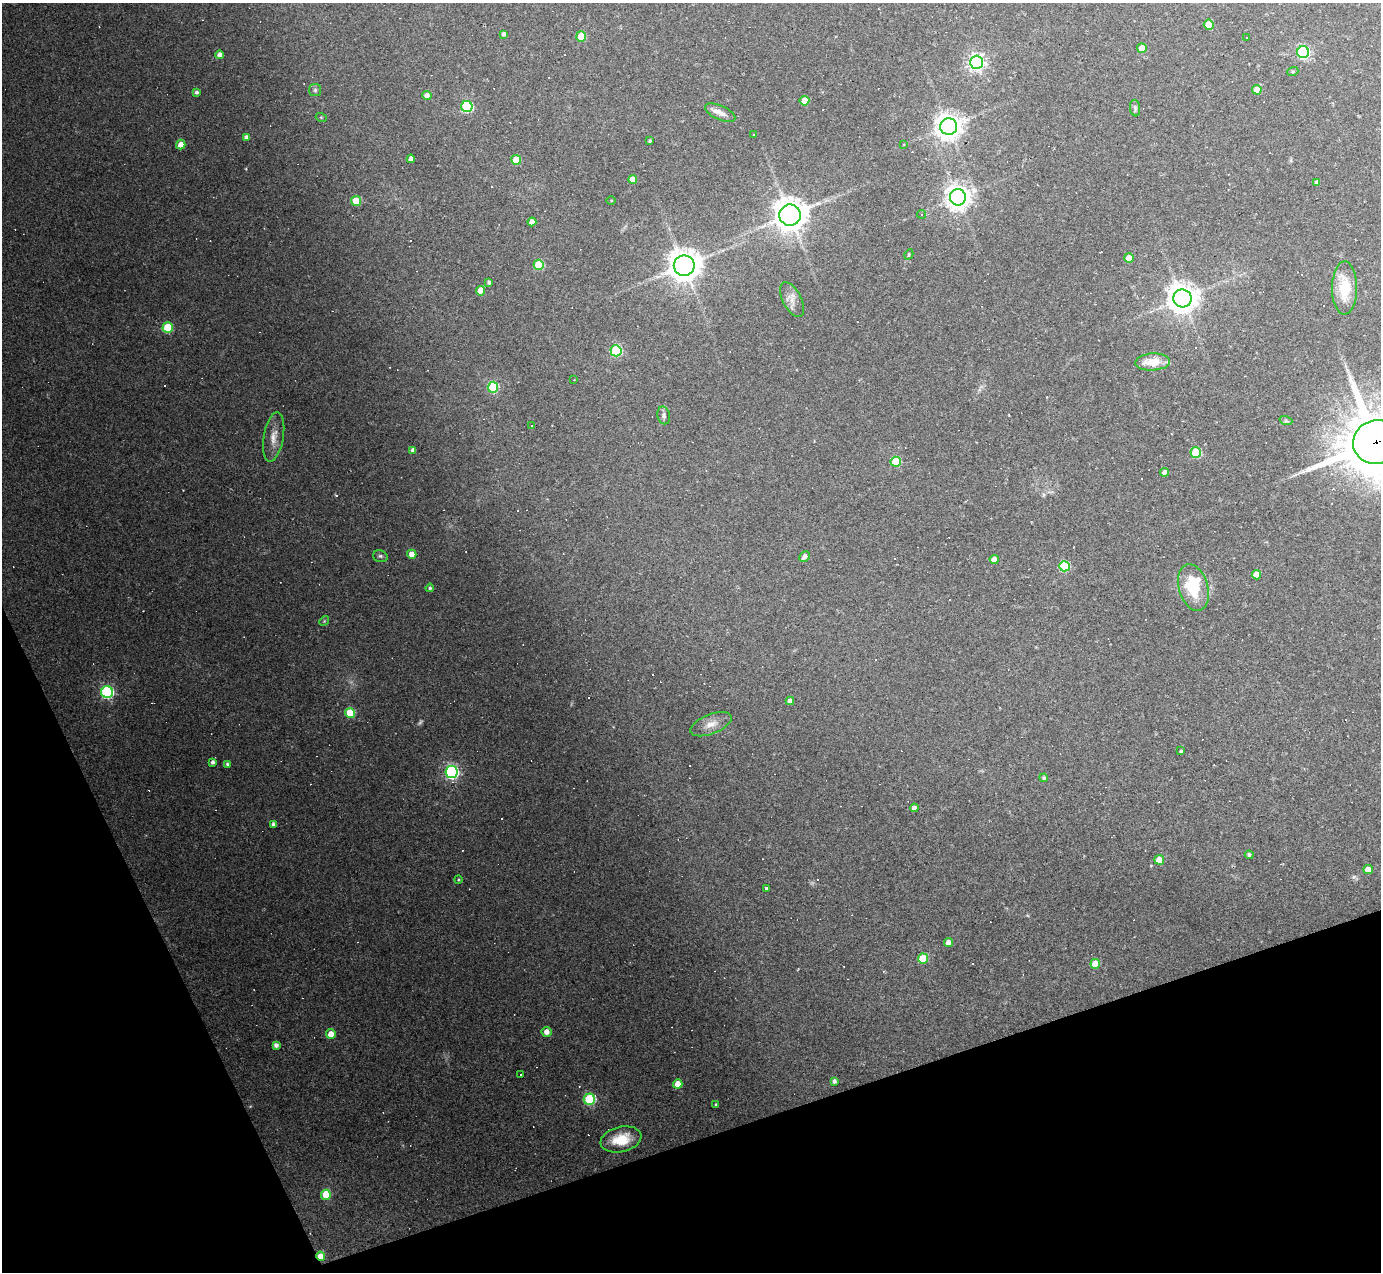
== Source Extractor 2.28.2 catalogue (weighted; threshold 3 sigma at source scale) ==
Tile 14 of 4 x 4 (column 2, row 4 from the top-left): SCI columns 1381-2759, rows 277-1546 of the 5518 x 5505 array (HDU 1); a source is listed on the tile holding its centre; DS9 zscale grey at full resolution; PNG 1383 x 1274 px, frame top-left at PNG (2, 3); each listed source drawn as its Kron ellipse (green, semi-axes under 4 px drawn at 4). Shown black and unused: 17% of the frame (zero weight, under 2 of 3 exposures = <1% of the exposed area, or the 3 px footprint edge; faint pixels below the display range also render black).
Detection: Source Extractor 2.28.2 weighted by HDU 2 'WHT'; one run over the whole footprint, this tile lists its part. Background 0.0441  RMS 0.0075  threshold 0.0336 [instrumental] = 3 sigma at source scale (4.5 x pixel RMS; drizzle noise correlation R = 1.50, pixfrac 1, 0.05/0.05 arcsec/px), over >= 5 px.
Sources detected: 141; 1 too faint to see at this stretch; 42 cosmic-ray / hot-pixel residue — neither listed nor drawn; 2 inside a brighter listed object's ellipse — not listed separately; the other 96 listed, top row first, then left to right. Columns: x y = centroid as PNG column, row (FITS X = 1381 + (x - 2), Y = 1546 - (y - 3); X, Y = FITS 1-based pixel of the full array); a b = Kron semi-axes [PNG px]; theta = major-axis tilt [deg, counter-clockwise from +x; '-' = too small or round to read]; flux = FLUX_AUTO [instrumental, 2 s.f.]
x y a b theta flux
1209 25 5 5 - 15
504 34 4 4 - 2.2
581 36 5 5 - 21
1247 37 3 3 - 2.2
1142 48 5 4 - 11
1303 52 6 6 - 110
220 55 4 4 - 4
976 62 6 6 - 280
1293 71 6 3 19 0.95
315 90 6 6 - 1.5
1257 90 4 4 - 8.5
197 92 3 3 - 1.8
427 95 4 4 - 4.9
804 101 5 5 - 12
467 107 5 5 - 66
1135 108 8 5 -83 1.6
720 113 16 7 -24 5.4
321 117 5 3 - 0.71
949 127 8 8 - 740
754 134 3 3 - 1
247 137 4 4 - 3.1
650 141 3 3 - 1.1
181 144 5 4 - 6.1
904 145 4 3 - 0.79
411 159 4 4 - 3.6
516 160 5 5 - 18
633 179 4 4 - 8.7
1317 182 4 4 - 2.2
958 197 8 8 - 650
611 200 4 3 - 0.65
356 201 5 5 - 24
922 214 4 2 - 0.74
790 215 10 10 - 1200
532 222 4 4 - 5.3
909 254 5 3 - 0.74
1129 258 5 4 - 14
539 265 5 5 - 33
684 266 10 10 - 1100
489 282 4 4 - 1.6
1345 288 26 12 89 25
480 291 4 4 - 12
1182 298 9 9 - 970
792 299 19 9 -62 6.1
168 327 5 5 - 34
616 351 5 5 - 72
1153 362 17 8 3 15
574 380 2 2 - 0.55
493 387 5 5 - 58
664 415 9 6 -77 2.4
1286 421 6 4 -18 1.1
532 425 3 3 - 1.5
274 437 25 10 80 8.9
1376 442 24 21 23 5100
413 450 4 4 - 2.8
1196 452 5 5 - 41
896 462 5 5 - 33
1165 472 4 4 - 3.5
412 554 5 4 - 9.5
380 556 7 5 -15 1.6
805 556 5 4 - 3.6
994 560 4 4 - 6.9
1064 566 5 5 - 48
1256 575 4 4 - 8.1
430 588 4 4 - 1.2
1193 588 24 14 -73 30
324 621 5 4 - 0.85
107 692 6 6 - 120
790 701 4 4 - 3.9
350 713 5 5 - 31
711 724 22 10 21 7.9
1181 751 3 3 - 2.2
213 762 4 4 - 2.3
227 764 4 3 - 1.4
451 772 6 6 - 170
1044 778 4 4 - 1.4
914 808 4 4 - 2.5
273 824 4 4 - 2.5
1249 855 4 4 - 1.8
1159 860 5 4 - 11
1368 869 4 4 - 7.8
458 880 4 3 - 0.63
766 888 3 3 - 2.1
948 943 4 4 - 5.6
923 958 5 5 - 30
1095 964 5 5 - 16
547 1032 5 5 - 4.8
331 1034 5 4 - 7
276 1045 4 4 - 2.6
520 1074 3 3 - 2.2
834 1081 4 3 - 2.1
678 1084 4 4 - 7.8
589 1099 5 5 - 73
716 1105 3 3 - 1
621 1139 21 12 13 18
326 1195 5 5 - 25
321 1256 5 4 - 11
Overlapping masked pixels (flux is a lower limit): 2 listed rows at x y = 1376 442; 321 1256
Isophote crosses this tile's border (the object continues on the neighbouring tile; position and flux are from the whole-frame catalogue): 1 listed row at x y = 1376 442